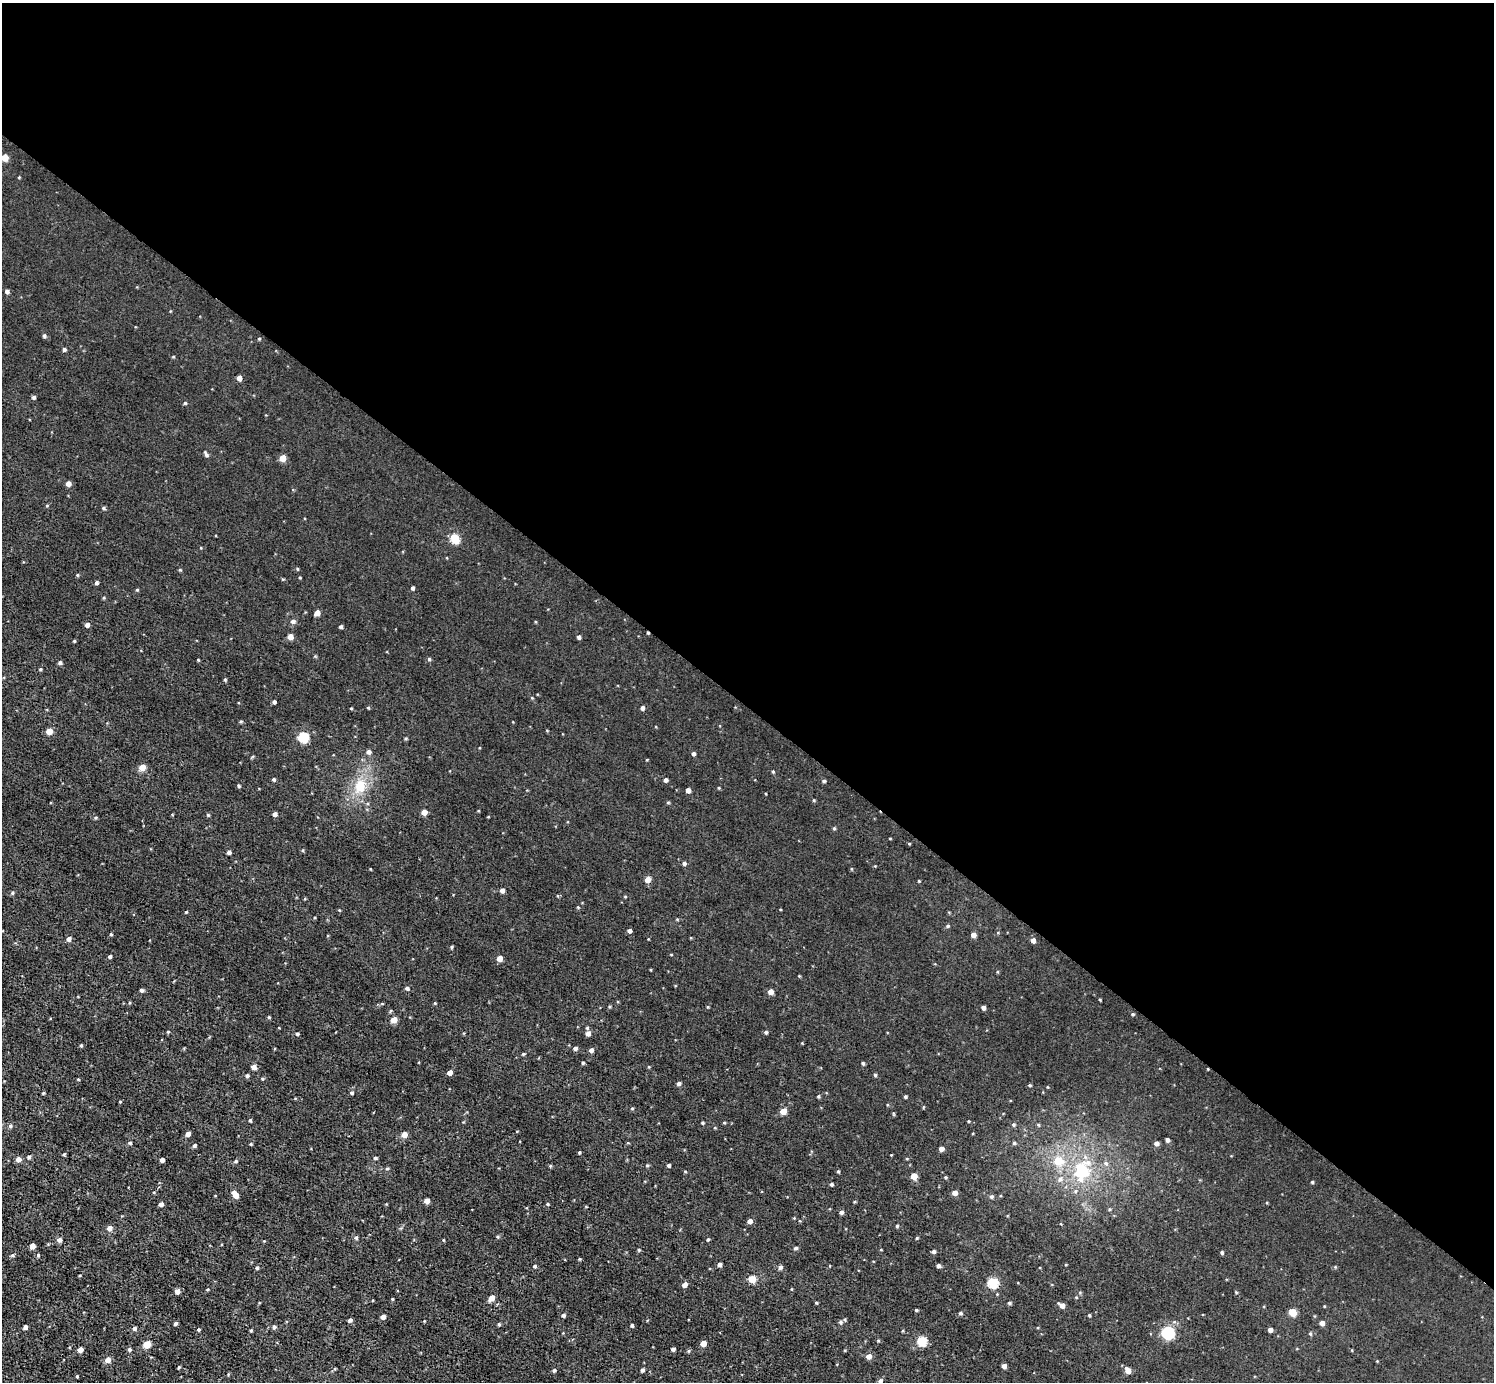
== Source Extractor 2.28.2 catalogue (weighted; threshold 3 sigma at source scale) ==
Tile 3 of 4 x 4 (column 3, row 1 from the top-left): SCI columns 2985-4476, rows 4297-5676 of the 5970 x 5973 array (HDU 1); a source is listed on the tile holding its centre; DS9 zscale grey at full resolution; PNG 1496 x 1384 px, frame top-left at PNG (2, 3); no overlay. Shown black and unused: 51% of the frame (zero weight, under 3 of 5 exposures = <1% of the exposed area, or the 3 px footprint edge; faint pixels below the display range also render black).
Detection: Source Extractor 2.28.2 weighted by HDU 2 'WHT'; one run over the whole footprint, this tile lists its part. Background 0.00405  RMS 0.006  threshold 0.0269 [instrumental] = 3 sigma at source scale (4.5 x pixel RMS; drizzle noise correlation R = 1.50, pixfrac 1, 0.05/0.05 arcsec/px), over >= 5 px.
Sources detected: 229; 1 cosmic-ray / hot-pixel residue — not listed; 3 inside a brighter listed object's ellipse — not listed separately; the other 225 listed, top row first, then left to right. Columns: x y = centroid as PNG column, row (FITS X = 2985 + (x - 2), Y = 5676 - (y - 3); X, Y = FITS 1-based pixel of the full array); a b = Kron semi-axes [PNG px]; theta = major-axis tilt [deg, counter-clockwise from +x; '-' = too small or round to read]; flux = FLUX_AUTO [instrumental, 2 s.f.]
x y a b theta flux
4 157 5 5 - 7.5
19 177 4 3 - 0.42
7 291 5 4 - 1.5
44 336 5 4 - 1
259 339 4 3 - 0.5
64 349 4 4 - 1.1
239 378 4 4 - 3
34 397 5 5 - 0.98
185 403 4 4 - 0.65
206 454 7 4 -58 1.4
282 458 5 4 - 7.8
68 483 5 4 - 3
103 508 5 4 - 0.84
455 538 5 5 - 23
297 569 5 3 - 0.55
180 570 4 4 - 0.58
77 575 4 4 - 0.62
96 583 4 4 - 1.1
412 588 4 4 - 1.1
137 590 4 4 - 0.56
317 613 5 4 - 4.3
293 621 6 5 - 1.6
87 625 4 4 - 1.9
341 627 3 3 - 1.3
290 637 5 5 - 3.8
579 637 4 4 - 1.4
74 641 4 3 - 0.52
429 659 4 4 - 0.78
198 660 4 3 - 0.44
60 662 5 5 - 1.1
40 669 4 3 - 0.62
225 680 4 4 - 0.68
532 698 4 3 - 0.5
274 702 4 4 - 1.2
351 708 3 3 - 0.5
368 708 4 4 - 0.55
642 708 4 4 - 1.5
241 721 5 3 - 0.58
49 731 5 5 - 5.7
303 737 5 5 - 38
406 738 5 3 - 0.58
369 752 5 5 - 1.8
693 754 4 4 - 1.3
647 760 4 3 - 0.41
142 767 5 4 - 7.9
773 771 4 4 - 0.56
274 779 4 4 - 0.94
666 780 4 4 - 1.8
824 781 5 4 - 0.88
239 786 4 4 - 0.8
360 786 17 14 68 13
719 788 4 3 - 0.48
688 790 4 4 - 2.8
668 802 5 3 - 0.58
424 812 4 4 - 4.7
274 814 4 4 - 2.2
208 815 4 4 - 0.64
834 828 4 4 - 0.65
890 838 4 2 - 0.41
229 852 4 3 - 1.6
684 863 4 4 - 1.2
647 880 5 5 - 5
919 881 4 3 - 0.46
502 891 4 4 - 2.5
12 893 6 4 89 0.78
625 896 4 3 - 0.41
578 907 4 3 - 0.47
339 910 4 3 - 0.45
186 912 4 3 - 0.45
948 926 5 4 - 0.75
629 931 4 4 - 1.7
111 934 4 3 - 0.58
973 935 4 4 - 3
69 939 5 4 - 2.2
1033 940 5 4 - 2.7
452 947 5 3 - 0.61
110 957 3 3 - 1.1
499 958 4 4 - 4.9
799 976 3 3 - 0.44
407 988 5 4 - 1.3
142 990 4 4 - 1.4
770 992 5 4 - 3.7
708 1007 5 3 - 0.49
983 1008 4 4 - 1.7
1133 1014 5 4 - 0.69
269 1017 5 4 - 0.57
394 1020 5 5 - 6.9
587 1028 4 4 - 0.65
168 1032 4 3 - 0.67
766 1032 4 4 - 0.95
588 1033 4 4 - 2.8
297 1034 4 3 - 0.93
81 1045 4 4 - 0.6
575 1048 5 4 - 1.4
591 1050 4 4 - 2.1
523 1054 4 3 - 0.52
583 1063 4 4 - 0.73
863 1063 4 4 - 0.9
254 1067 5 4 - 3.2
450 1073 4 4 - 3.6
875 1075 4 3 - 0.86
247 1076 5 4 - 1.1
78 1079 4 3 - 0.45
679 1083 5 4 - 1.4
1029 1085 5 3 - 0.52
43 1093 3 3 - 0.57
352 1093 5 4 - 0.96
818 1096 4 3 - 0.7
905 1097 3 3 - 0.87
120 1102 4 3 - 0.43
632 1108 5 3 - 0.49
783 1111 4 4 - 7.7
250 1120 4 4 - 0.7
968 1121 4 2 - 0.44
724 1122 4 3 - 0.51
702 1123 4 3 - 0.66
1013 1125 5 4 - 0.81
10 1126 5 4 - 0.85
188 1134 4 4 - 3.5
404 1135 5 5 - 4.4
1167 1140 4 3 - 1.8
130 1143 5 3 - 0.81
1014 1143 5 5 - 0.79
1156 1143 5 4 - 2.1
251 1144 4 3 - 0.53
194 1145 4 4 - 1.2
941 1149 4 4 - 3.4
579 1152 3 3 - 0.68
64 1154 4 4 - 0.62
29 1157 5 5 - 0.95
375 1158 4 4 - 0.76
18 1159 5 5 - 3.2
162 1160 4 4 - 2.3
236 1161 5 4 - 0.82
1058 1161 6 6 - 11
1106 1163 6 5 - 1.2
647 1165 5 3 - 0.62
669 1165 3 3 - 1.1
550 1166 5 3 - 0.55
387 1168 5 3 - 0.62
1082 1170 23 16 -64 21
838 1171 4 3 - 0.66
914 1176 4 4 - 6.8
1060 1179 6 5 - 1.4
1312 1182 3 3 - 0.67
831 1184 4 4 - 0.87
1075 1191 6 4 89 0.77
955 1193 4 4 - 3.2
235 1195 8 4 -56 5.6
991 1197 5 5 - 1.1
427 1201 4 4 - 3.8
161 1204 4 4 - 2.1
547 1204 4 3 - 0.63
841 1212 5 4 - 1.5
750 1221 5 4 - 2.2
897 1226 3 3 - 0.77
109 1228 5 5 - 2.6
356 1238 5 4 - 0.92
917 1238 4 4 - 0.51
708 1239 4 3 - 0.67
59 1240 5 5 - 2.3
32 1246 4 4 - 5.9
796 1248 5 4 - 0.91
639 1250 4 4 - 0.63
881 1250 4 3 - 0.39
934 1252 4 4 - 1.3
1222 1252 4 4 - 0.8
12 1255 5 4 - 0.81
38 1255 4 4 - 0.8
580 1259 4 3 - 0.57
719 1264 4 4 - 1.7
535 1266 4 3 - 0.89
938 1266 4 4 - 1.5
780 1267 5 5 - 1.3
1335 1267 4 4 - 0.5
257 1268 4 4 - 0.84
752 1279 5 5 - 14
993 1283 5 5 - 35
685 1285 5 4 - 3.1
177 1291 5 5 - 2.8
1236 1292 4 4 - 0.49
1076 1297 4 3 - 0.47
492 1298 5 4 - 5.4
392 1299 3 3 - 0.5
816 1303 3 3 - 0.61
1009 1303 4 3 - 0.86
1062 1305 6 4 -32 3
916 1310 3 3 - 0.57
1292 1312 5 5 - 14
960 1313 5 4 - 0.85
564 1315 4 4 - 1.2
1089 1315 3 3 - 0.64
383 1317 4 4 - 2.8
350 1320 4 4 - 1.3
424 1321 3 2 - 0.4
840 1322 6 5 - 1.3
175 1323 4 3 - 1.1
1322 1323 4 4 - 2.7
499 1324 4 4 - 0.83
632 1325 4 4 - 0.92
25 1327 4 4 - 1.9
274 1327 5 5 - 1.4
134 1328 5 5 - 1.4
199 1330 4 4 - 0.67
251 1330 4 3 - 0.62
1270 1330 4 4 - 2.6
1168 1333 6 6 - 80
1310 1333 5 3 - 0.6
878 1340 5 3 - 0.56
922 1341 5 5 - 26
703 1343 4 4 - 5.3
147 1344 5 5 - 13
80 1349 4 4 - 4.2
129 1349 5 4 - 1
673 1349 4 3 - 1.5
869 1356 6 5 - 2.8
108 1360 5 5 - 4.4
1377 1361 3 3 - 0.4
1004 1366 4 4 - 2.7
179 1367 4 3 - 0.65
554 1370 4 4 - 0.91
642 1370 4 3 - 1.4
1128 1371 5 4 - 5
77 1376 3 2 - 0.53
880 1381 5 5 - 1.5
Isophote crosses this tile's border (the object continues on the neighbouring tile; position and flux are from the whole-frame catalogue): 2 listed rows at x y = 4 157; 880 1381